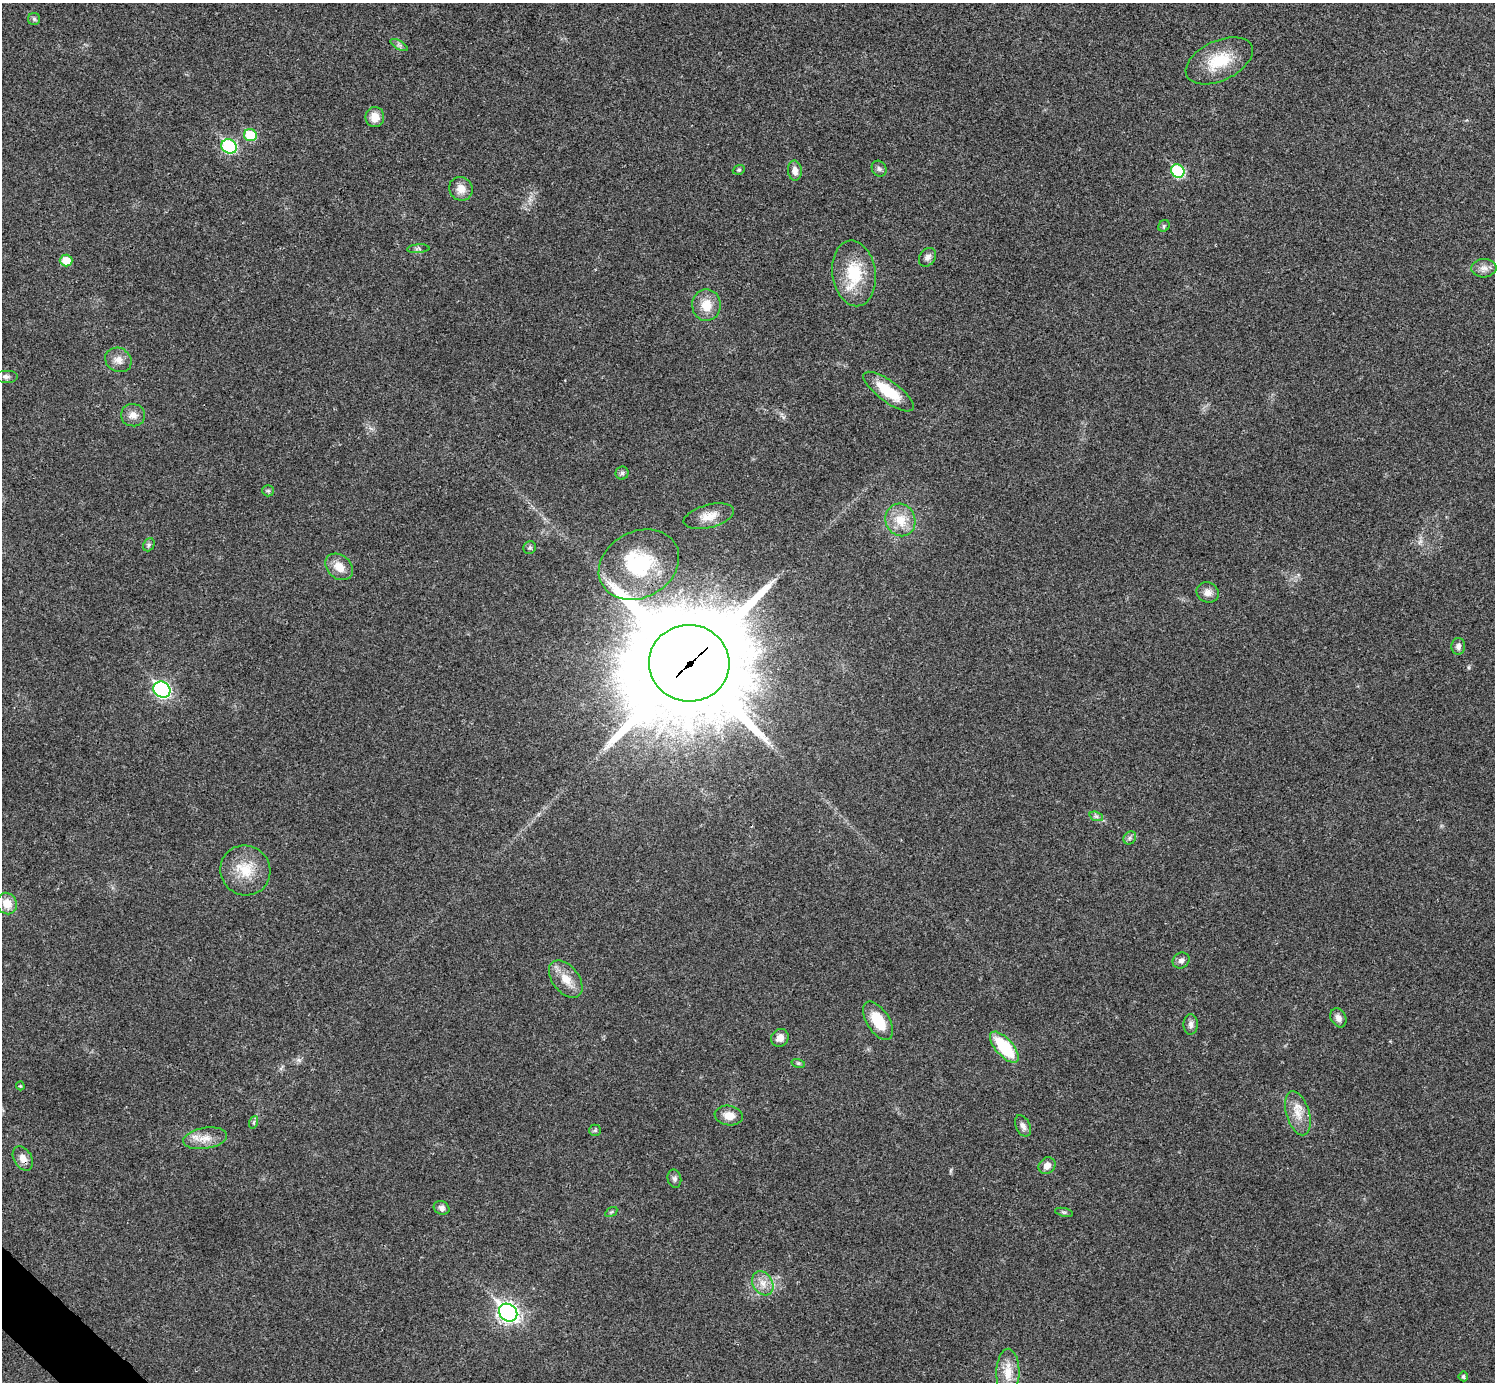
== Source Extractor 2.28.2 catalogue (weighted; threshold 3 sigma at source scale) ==
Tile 7 of 4 x 4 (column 3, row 2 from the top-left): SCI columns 3014-4506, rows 2922-4301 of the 6012 x 6012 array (HDU 1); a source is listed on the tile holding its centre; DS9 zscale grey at full resolution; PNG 1497 x 1384 px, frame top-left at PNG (2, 3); each listed source drawn as its Kron ellipse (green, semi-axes under 4 px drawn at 4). Shown black and unused: <1% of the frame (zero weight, under 3 of 4 exposures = <1% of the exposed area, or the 3 px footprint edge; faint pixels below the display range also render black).
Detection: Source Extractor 2.28.2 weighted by HDU 2 'WHT'; one run over the whole footprint, this tile lists its part. Background 0.0198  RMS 0.0038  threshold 0.0169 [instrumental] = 3 sigma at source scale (4.5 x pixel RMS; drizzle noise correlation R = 1.50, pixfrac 1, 0.05/0.05 arcsec/px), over >= 5 px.
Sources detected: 65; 1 too faint to see at this stretch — neither listed nor drawn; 1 inside a brighter listed object's ellipse — not listed separately; the other 63 listed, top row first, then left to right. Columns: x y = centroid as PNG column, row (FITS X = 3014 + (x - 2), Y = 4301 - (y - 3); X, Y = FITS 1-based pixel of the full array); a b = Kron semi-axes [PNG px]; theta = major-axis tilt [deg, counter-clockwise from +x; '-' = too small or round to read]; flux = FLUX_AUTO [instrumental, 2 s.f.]
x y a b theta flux
34 19 6 6 - 0.78
399 45 9 4 -31 0.93
1219 61 36 20 25 14
375 117 10 9 - 4.4
250 135 6 6 - 13
229 146 8 7 - 38
879 169 8 7 - 1.1
739 170 6 4 20 0.54
795 171 10 7 -83 2.3
1178 171 7 6 - 25
461 189 12 11 - 3.7
1164 226 6 5 - 0.6
418 249 11 4 4 0.7
927 257 10 7 53 1.5
66 260 6 6 - 6
1484 268 12 9 4 2.4
854 273 33 21 -81 17
706 305 16 14 -89 6.5
118 360 13 12 - 3
6 376 11 6 0 1.4
889 392 30 10 -36 12
133 415 12 11 - 2.9
622 473 6 6 - 0.76
268 491 6 5 - 0.7
709 516 26 11 14 5.1
900 520 16 15 - 7.6
149 545 7 5 66 0.8
530 548 6 6 - 0.79
639 565 42 33 29 28
339 567 15 11 -41 5.1
1208 592 11 10 - 2.6
1458 646 8 7 - 1.5
689 663 40 38 -3 8800
162 690 9 7 -34 74
1096 816 7 4 -19 0.85
1130 838 7 6 - 0.9
245 870 25 24 - 12
7 903 11 9 -59 5.2
1181 960 9 7 33 1.5
566 979 21 13 -52 5.9
1338 1018 10 7 -60 2.1
878 1021 21 11 -57 11
1191 1024 10 7 -89 1.6
780 1038 9 8 - 2.9
1004 1047 19 8 -49 20
798 1063 7 4 -18 0.55
20 1086 4 4 - 0.39
1298 1113 23 11 -73 5.7
729 1116 14 9 -10 3.7
254 1122 6 4 71 0.56
1023 1126 11 7 -64 1.7
595 1130 6 5 - 0.61
205 1138 22 10 9 5
23 1158 13 9 -60 3.2
1047 1166 9 8 - 2.7
674 1179 9 6 -78 1.1
442 1208 8 6 -26 1.4
611 1212 7 4 33 0.52
1064 1212 9 4 -12 0.65
763 1283 13 10 -58 3.5
508 1313 10 8 -41 160
1008 1372 24 11 89 6.1
1463 1376 5 4 - 0.74
Overlapping masked pixels (flux is a lower limit): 2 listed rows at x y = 689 663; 23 1158